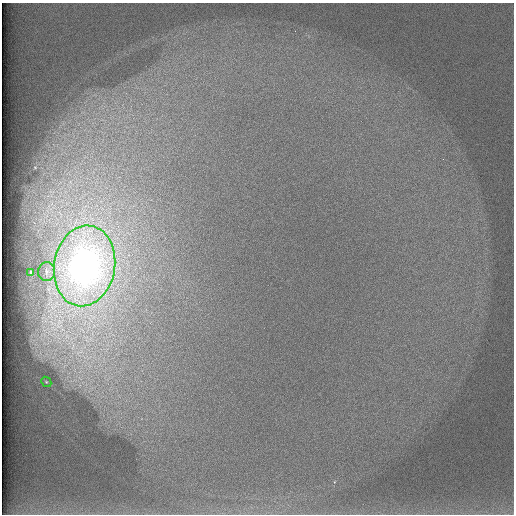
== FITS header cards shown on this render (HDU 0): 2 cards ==
NAXIS1  =                  512 /
NAXIS2  =                  512 /

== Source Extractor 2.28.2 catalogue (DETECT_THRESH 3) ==
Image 512 x 512 px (HDU 0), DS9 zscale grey, 1 PNG px = 1 image px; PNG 516 x 516 px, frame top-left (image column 1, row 512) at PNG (2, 3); each listed source drawn as its Kron ellipse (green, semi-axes under 4 px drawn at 4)
Background 98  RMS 2.9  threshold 8.77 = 3 sigma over >= 5 px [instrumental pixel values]
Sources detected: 4; all 4 listed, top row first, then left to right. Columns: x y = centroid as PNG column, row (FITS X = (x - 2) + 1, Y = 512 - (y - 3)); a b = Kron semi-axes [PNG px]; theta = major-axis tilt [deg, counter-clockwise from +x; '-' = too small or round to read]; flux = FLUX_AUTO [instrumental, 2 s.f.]
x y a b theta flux
84 266 40 30 80 140000
46 272 9 8 - 860
31 273 4 2 - 330
46 382 5 4 - 300